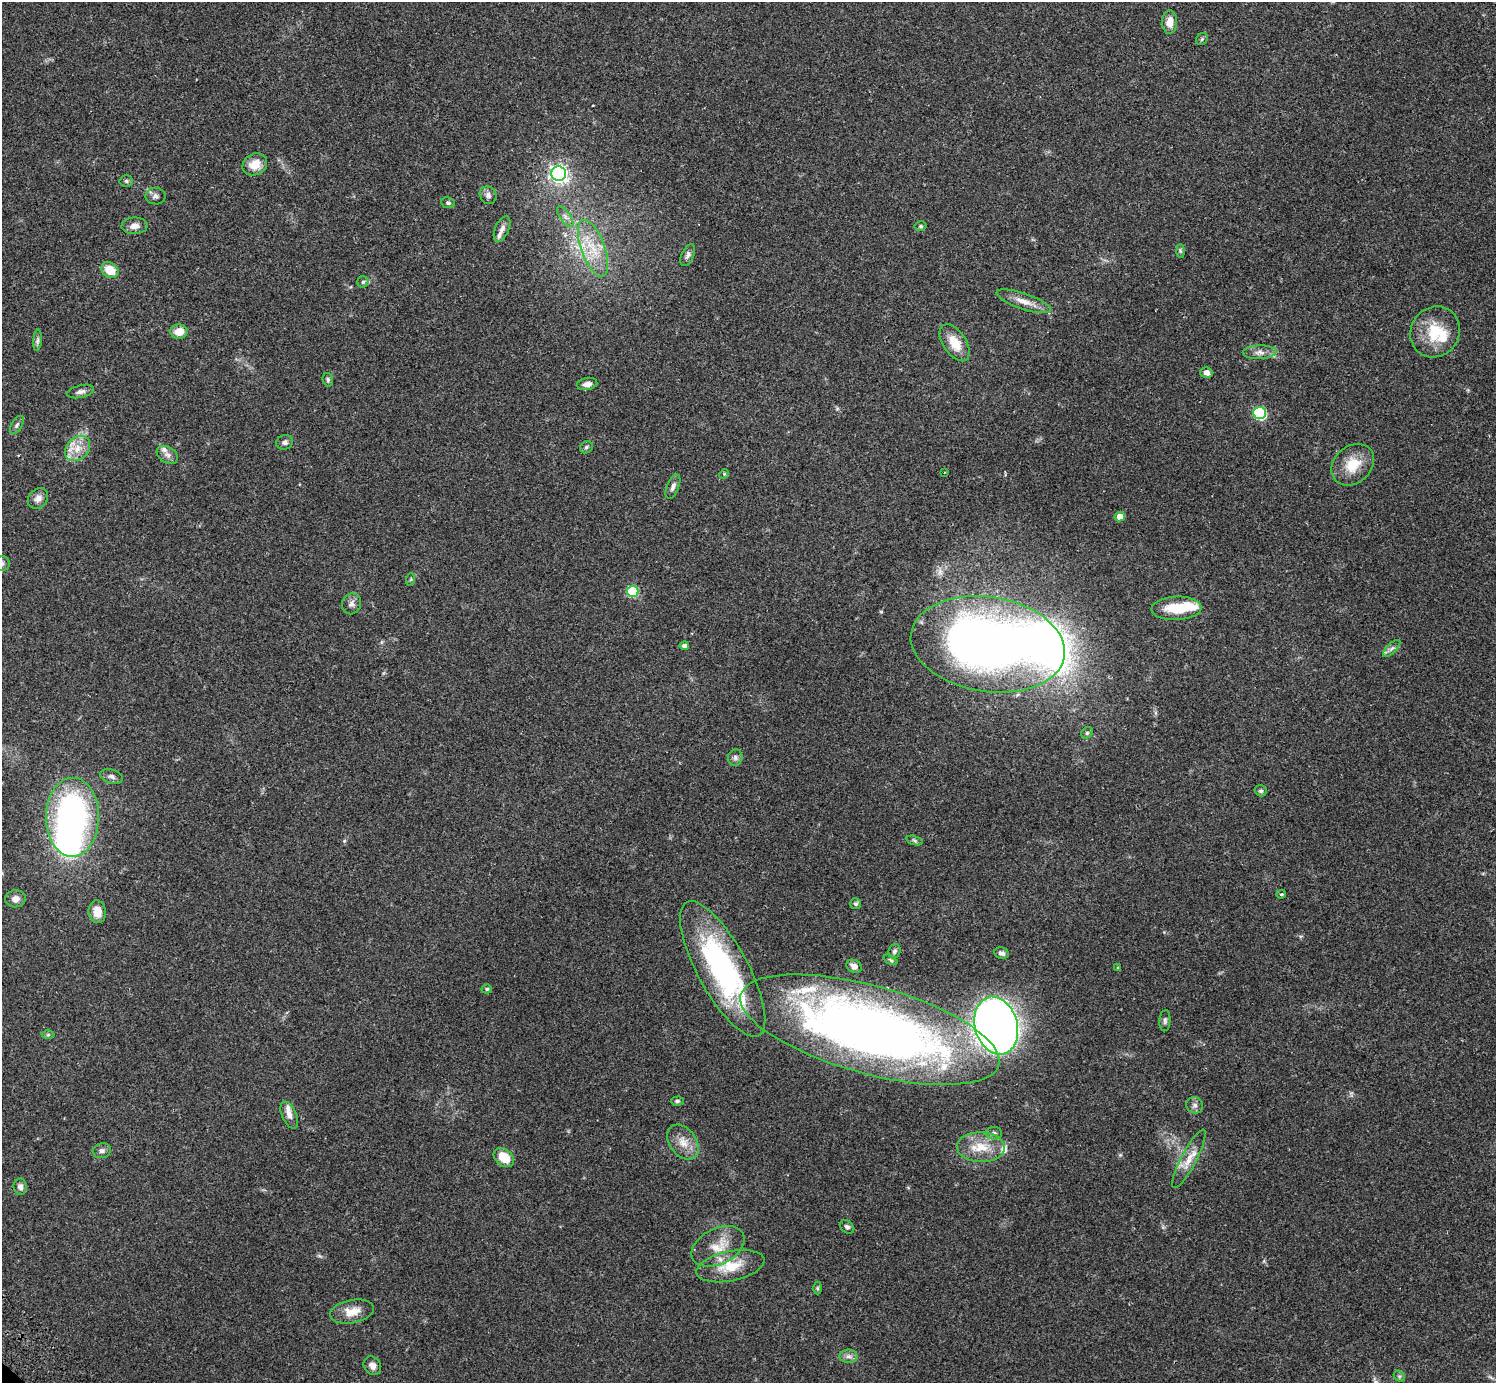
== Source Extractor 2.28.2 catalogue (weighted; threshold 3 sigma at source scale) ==
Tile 10 of 4 x 4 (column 2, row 3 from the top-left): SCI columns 1537-3030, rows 1585-2965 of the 6063 x 6071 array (HDU 1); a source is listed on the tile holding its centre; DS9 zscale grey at full resolution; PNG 1498 x 1385 px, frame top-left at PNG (2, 2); each listed source drawn as its Kron ellipse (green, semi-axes under 4 px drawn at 4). Shown black and unused: <1% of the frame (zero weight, under 2 of 3 exposures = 3% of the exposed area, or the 3 px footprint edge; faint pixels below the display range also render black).
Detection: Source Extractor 2.28.2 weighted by HDU 2 'WHT'; one run over the whole footprint, this tile lists its part. Background 0.0823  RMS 0.0059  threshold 0.0265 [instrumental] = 3 sigma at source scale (4.5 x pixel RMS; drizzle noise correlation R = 1.50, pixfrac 1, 0.05/0.05 arcsec/px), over >= 5 px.
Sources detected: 97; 4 inside a brighter object's white glare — neither listed nor drawn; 7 inside a brighter listed object's ellipse — not listed separately; the other 86 listed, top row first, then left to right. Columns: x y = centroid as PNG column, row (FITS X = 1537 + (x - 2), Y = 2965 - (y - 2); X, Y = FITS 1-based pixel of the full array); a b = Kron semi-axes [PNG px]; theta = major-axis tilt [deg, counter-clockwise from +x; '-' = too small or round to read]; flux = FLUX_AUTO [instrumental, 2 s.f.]
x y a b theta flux
1170 22 11 7 88 5.9
1202 39 6 5 - 0.99
255 164 13 10 27 8.6
559 174 7 7 - 190
126 181 7 5 -2 1.1
488 195 9 8 - 2.3
155 196 10 8 -9 2
448 203 7 5 -10 1.2
565 217 12 5 -54 2.3
134 226 13 8 2 3.9
921 226 6 4 13 0.9
502 229 13 7 66 2.7
593 248 30 12 -70 15
1180 251 6 4 -88 0.92
688 255 12 6 67 1.9
110 270 9 7 -33 11
363 282 5 5 - 1.2
1024 301 29 8 -19 6.6
179 332 8 7 - 7.8
1435 332 26 24 54 21
38 340 10 4 85 1.4
955 343 21 11 -56 11
1259 352 17 7 1 3.8
1206 373 6 5 - 3.4
328 380 7 5 -76 1.1
587 384 10 6 9 3.3
81 391 14 6 14 2.3
1260 413 6 6 - 57
17 425 10 5 58 1.5
285 442 8 7 - 1.9
586 447 7 5 37 1.2
77 448 14 11 46 7.7
167 455 11 8 -32 2.9
1353 465 23 18 42 14
945 472 4 2 - 0.46
724 474 5 4 - 0.66
673 487 13 6 68 2.4
38 498 11 9 46 3.5
1120 517 5 5 - 6
2 564 8 7 - 1.9
411 579 6 4 72 0.74
633 591 5 5 - 32
352 604 10 9 - 2.7
1176 608 25 12 3 17
988 644 77 47 -9 410
684 646 4 4 - 1.9
1392 648 11 5 45 1.9
1087 733 6 5 - 1
735 758 8 7 - 1.9
111 776 12 7 -17 2.2
1261 791 6 5 - 1.1
72 817 39 26 89 160
914 841 8 3 -19 0.99
1281 894 5 3 - 0.87
15 899 10 8 9 3.5
856 904 5 5 - 1.2
97 912 11 9 -83 6.5
894 951 7 6 - 1.4
1002 953 7 6 - 1.9
891 960 8 4 -28 0.86
854 966 8 6 -23 2.9
1118 968 4 4 - 0.82
723 969 76 25 -61 120
487 989 5 4 - 0.86
1165 1021 10 5 85 1.5
996 1026 29 21 -74 490
870 1030 134 44 -15 540
48 1035 6 4 1 0.82
677 1101 6 4 1 1.1
1195 1105 8 8 - 2.2
289 1115 14 7 -66 3.4
994 1133 8 6 -1 1.8
683 1142 19 13 -54 7.7
981 1147 24 15 -2 13
102 1151 9 7 14 2
504 1157 11 8 -40 13
1189 1159 33 7 63 7.9
20 1187 8 6 -83 2.3
847 1227 8 6 -38 1.5
718 1246 28 18 27 13
730 1266 34 15 12 16
817 1288 6 4 90 0.78
352 1312 22 11 10 8.8
848 1356 9 6 0 2.4
372 1366 10 8 -51 2.7
1399 1376 6 4 -44 0.91
Isophote crosses this tile's border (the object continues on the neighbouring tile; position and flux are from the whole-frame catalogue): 2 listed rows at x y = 2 564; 72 817